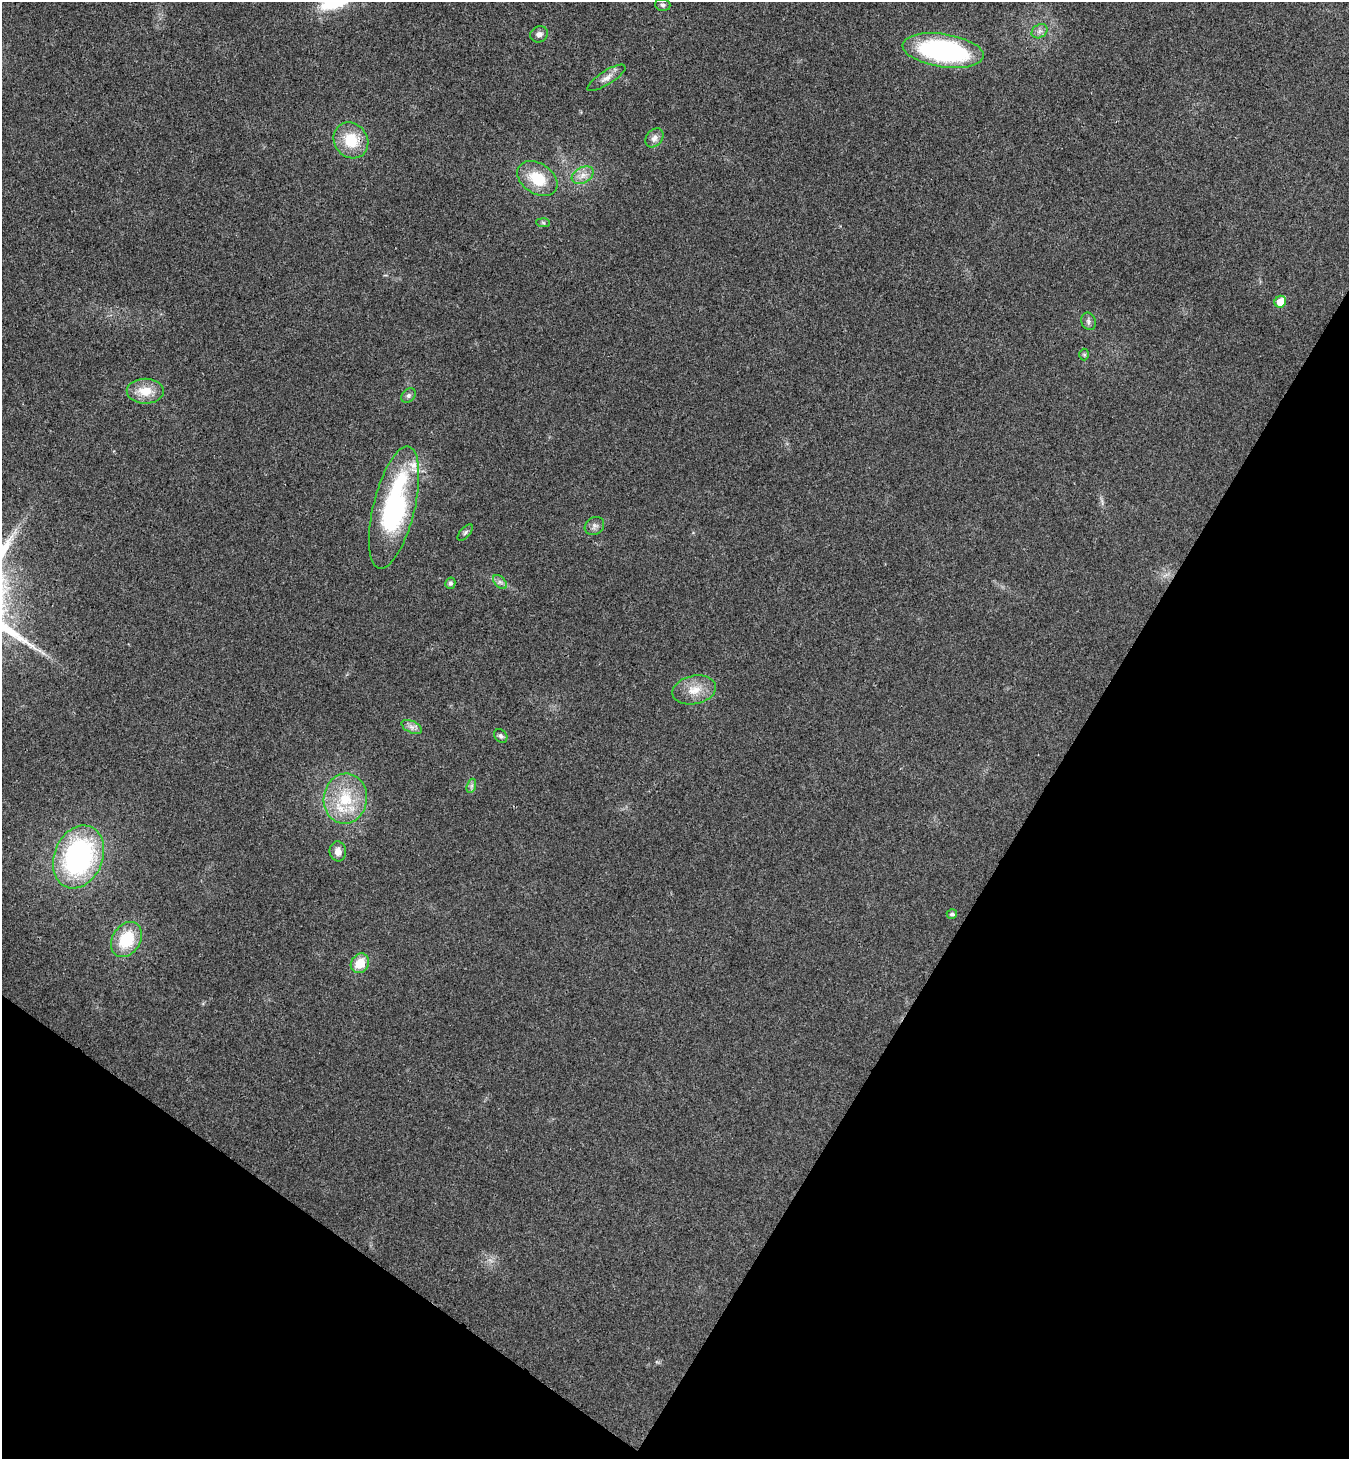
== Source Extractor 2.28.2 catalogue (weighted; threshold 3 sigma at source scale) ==
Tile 15 of 4 x 4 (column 3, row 4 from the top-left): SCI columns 2892-4238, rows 40-1496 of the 5922 x 5901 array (HDU 1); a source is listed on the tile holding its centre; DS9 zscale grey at full resolution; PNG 1351 x 1461 px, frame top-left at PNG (2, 2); each listed source drawn as its Kron ellipse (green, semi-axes under 4 px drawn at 4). Shown black and unused: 29% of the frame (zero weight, under 3 of 4 exposures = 6% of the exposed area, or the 3 px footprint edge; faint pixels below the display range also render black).
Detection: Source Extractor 2.28.2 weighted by HDU 2 'WHT'; one run over the whole footprint, this tile lists its part. Background 0.0196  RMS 0.0064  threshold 0.0286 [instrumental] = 3 sigma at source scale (4.5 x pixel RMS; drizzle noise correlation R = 1.50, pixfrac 1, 0.05/0.05 arcsec/px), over >= 5 px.
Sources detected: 31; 1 inside a brighter listed object's ellipse — not listed separately; the other 30 listed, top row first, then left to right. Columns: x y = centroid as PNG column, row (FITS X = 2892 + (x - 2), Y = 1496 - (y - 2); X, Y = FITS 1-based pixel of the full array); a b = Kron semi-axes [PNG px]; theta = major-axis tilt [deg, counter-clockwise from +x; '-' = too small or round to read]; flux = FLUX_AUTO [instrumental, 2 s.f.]
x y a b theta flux
663 5 8 5 -15 1.5
1039 31 8 6 35 2.4
539 34 9 8 - 2.8
943 51 41 16 -9 120
606 78 22 7 32 4.6
654 138 10 8 49 3.2
351 140 19 16 -53 20
583 175 12 7 29 4.6
537 179 22 15 -33 19
543 223 7 4 -2 0.97
1280 302 6 5 - 9.2
1088 321 9 7 -69 2.1
1084 354 6 5 - 0.95
145 391 18 12 -1 11
408 396 8 6 45 1.8
394 507 62 21 76 110
594 526 10 8 37 2.7
465 532 10 5 47 1.5
500 582 8 5 -44 1.9
450 583 5 5 - 1.8
694 690 22 14 12 11
412 727 11 5 -27 2.8
501 736 7 6 - 1.5
471 786 7 4 71 1.5
345 799 25 21 82 28
338 851 10 8 -84 4.3
78 857 32 24 68 130
952 914 5 4 - 1.5
126 940 19 14 58 25
360 963 10 9 - 12